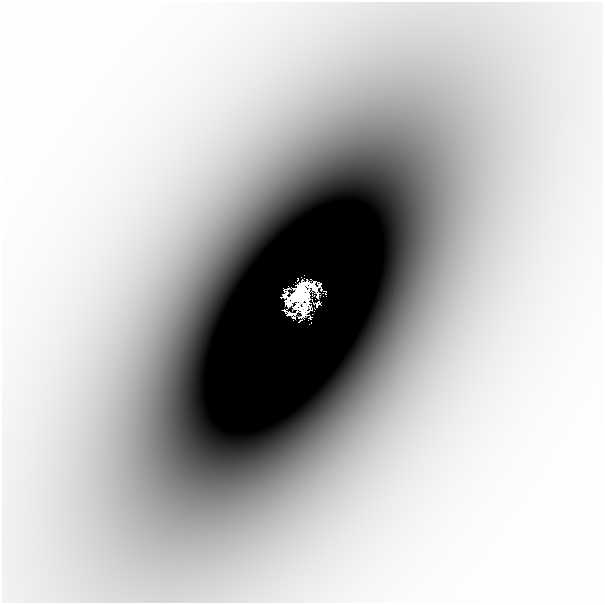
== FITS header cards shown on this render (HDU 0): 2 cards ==
NAXIS1  =                  601
NAXIS2  =                  601

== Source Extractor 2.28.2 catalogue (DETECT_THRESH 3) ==
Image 601 x 601 px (HDU 0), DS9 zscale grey, 1 PNG px = 1 image px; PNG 605 x 605 px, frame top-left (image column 1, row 601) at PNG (2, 2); no overlay
Background -3.01e-04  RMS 8.8e-05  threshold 2.65e-04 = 3 sigma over >= 5 px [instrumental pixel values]
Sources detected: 7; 2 with non-positive FLUX_AUTO (blend fragments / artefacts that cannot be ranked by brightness) are not listed; the other 5 listed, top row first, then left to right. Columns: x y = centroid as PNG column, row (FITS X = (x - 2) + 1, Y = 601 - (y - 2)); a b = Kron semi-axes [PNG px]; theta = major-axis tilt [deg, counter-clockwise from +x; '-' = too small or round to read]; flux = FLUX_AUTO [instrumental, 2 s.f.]
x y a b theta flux
311 285 17 8 -24 1.6
302 286 36 10 44 3
307 295 10 6 -87 0.91
302 297 8 6 49 2.4
305 307 12 12 - 1.3
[2 non-positive-flux detections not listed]